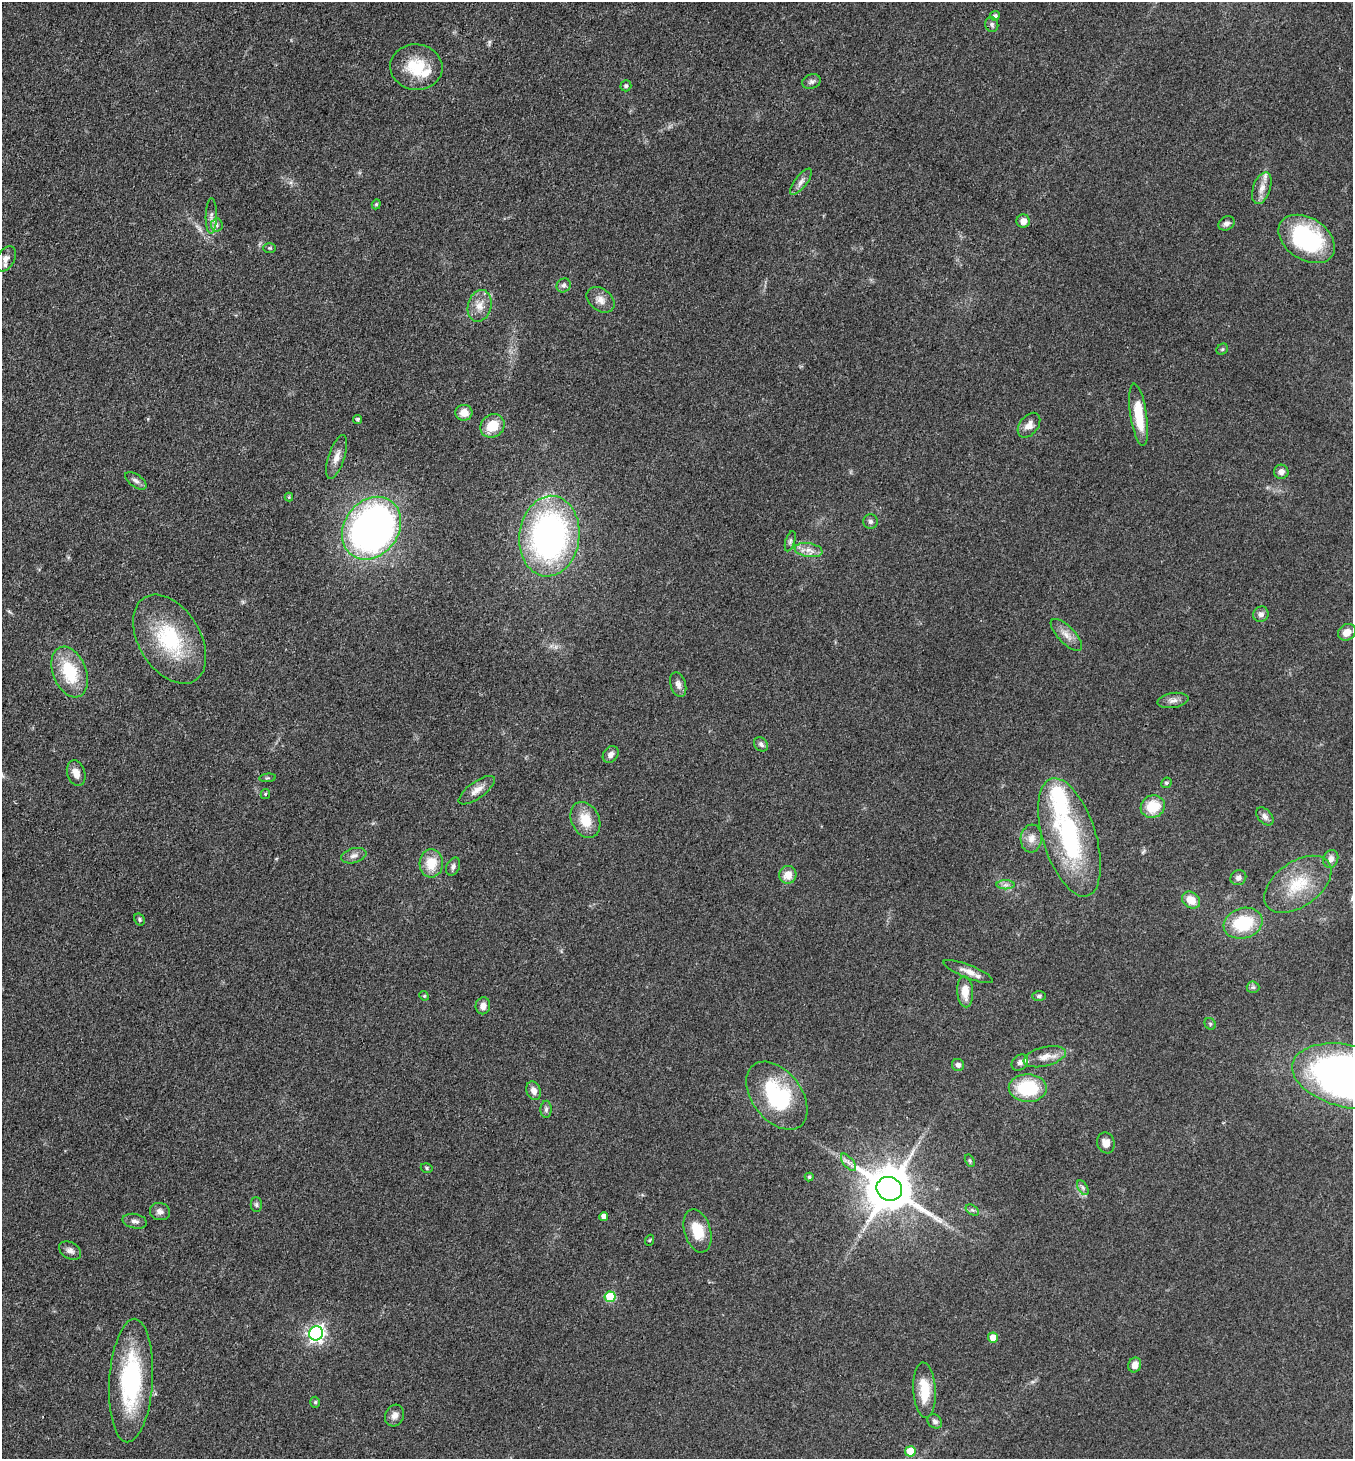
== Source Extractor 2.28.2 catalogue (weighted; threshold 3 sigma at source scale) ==
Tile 11 of 4 x 4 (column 3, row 3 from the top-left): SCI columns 2989-4339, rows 1460-2916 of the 5839 x 5832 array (HDU 1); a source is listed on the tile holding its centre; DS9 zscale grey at full resolution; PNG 1355 x 1461 px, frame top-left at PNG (2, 2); each listed source drawn as its Kron ellipse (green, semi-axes under 4 px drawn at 4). Shown black and unused: <1% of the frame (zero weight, under 3 of 4 exposures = <1% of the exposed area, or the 3 px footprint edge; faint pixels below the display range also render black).
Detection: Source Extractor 2.28.2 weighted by HDU 2 'WHT'; one run over the whole footprint, this tile lists its part. Background 0.0829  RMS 0.0057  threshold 0.0257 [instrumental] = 3 sigma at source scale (4.5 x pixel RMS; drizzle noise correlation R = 1.50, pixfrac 1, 0.05/0.05 arcsec/px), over >= 5 px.
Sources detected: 108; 1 too faint to see at this stretch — neither listed nor drawn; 4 inside a brighter listed object's ellipse — not listed separately; the other 103 listed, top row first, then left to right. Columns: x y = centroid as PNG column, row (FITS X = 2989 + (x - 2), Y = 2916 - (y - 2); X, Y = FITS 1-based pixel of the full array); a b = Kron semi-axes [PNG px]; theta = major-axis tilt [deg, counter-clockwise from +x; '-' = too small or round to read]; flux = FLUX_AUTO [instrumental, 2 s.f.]
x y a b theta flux
995 16 5 4 - 1.5
992 24 7 6 - 1.5
416 67 26 23 -6 21
811 82 9 7 18 1.9
626 86 5 5 - 0.98
801 182 16 6 52 2.9
1262 188 16 8 71 5.2
376 204 5 4 - 0.78
211 216 18 5 89 3
1023 221 6 6 - 3.9
1226 223 8 7 - 2.2
217 225 6 6 - 1.7
1307 239 31 21 -33 65
269 248 6 5 - 0.79
6 259 14 9 58 3.5
564 285 7 6 - 1.6
600 300 15 11 -36 4.8
480 306 16 11 75 6.7
1222 349 6 5 - 0.98
464 413 8 8 - 5.7
1139 415 31 8 -81 19
358 419 4 4 - 1.2
1029 425 14 9 52 4.6
492 426 13 11 41 14
337 457 23 8 72 5.4
1281 472 7 7 - 2.8
136 481 12 6 -35 2.3
289 497 4 4 - 0.52
871 521 7 7 - 1.6
371 528 33 27 54 300
549 536 40 30 83 180
790 541 10 4 73 1.6
809 550 14 7 -9 4.3
1261 614 8 7 - 2.4
1347 632 9 7 37 5.1
1066 635 21 8 -46 5.3
170 639 49 31 -59 47
70 672 26 16 -68 27
678 685 13 7 -73 3
1173 700 15 7 9 3.2
761 744 8 6 -46 1.8
611 755 9 7 49 3
76 773 13 9 -72 4.9
268 778 8 3 5 0.73
1166 783 5 5 - 1
477 790 21 8 36 5.2
265 794 5 4 - 0.76
1153 807 12 11 - 15
1265 816 10 6 -49 2.7
585 820 19 14 -64 12
1069 837 61 26 -73 80
1031 838 14 10 84 5
354 856 13 7 15 3
1331 859 9 7 70 3.3
431 863 14 12 87 12
453 866 9 6 64 1.9
788 875 9 8 - 6.6
1238 878 8 7 - 2.4
1298 884 38 22 35 26
1005 885 9 4 0 1.9
1191 900 10 7 -39 7.7
140 919 6 5 - 0.95
1243 923 20 15 17 28
968 972 27 6 -22 5.1
1253 987 6 6 - 1.2
965 992 15 8 -86 8
424 996 5 4 - 0.71
1039 996 7 5 -1 1.2
483 1006 8 7 - 3.8
1210 1024 6 5 - 0.92
1045 1057 22 9 14 6.6
1020 1063 9 7 42 2.2
958 1065 6 6 - 2.3
1349 1076 58 31 -13 350
1028 1088 19 13 -1 33
534 1091 9 7 -70 3.9
777 1096 38 24 -52 54
546 1109 8 5 88 1.6
1106 1143 10 8 -70 3.9
970 1161 6 4 -59 0.79
849 1162 10 5 -51 2.2
427 1168 6 4 -18 0.85
809 1177 4 4 - 0.76
1083 1188 8 4 -59 1.5
889 1189 13 11 -29 2800
256 1205 7 5 -89 1.4
972 1210 7 4 -33 1.2
160 1212 10 8 -15 2.8
604 1216 4 4 - 3.5
135 1221 12 7 -11 2.6
698 1231 22 13 -73 14
650 1240 5 3 - 0.57
70 1250 12 8 -30 2.7
610 1297 5 5 - 28
316 1333 7 7 - 190
993 1338 5 5 - 7
1135 1365 7 6 - 4.2
131 1381 62 21 86 69
924 1390 28 11 -86 16
315 1402 5 4 - 0.91
394 1415 11 9 65 3.4
935 1421 8 6 -40 1.8
910 1451 5 5 - 14
Isophote crosses this tile's border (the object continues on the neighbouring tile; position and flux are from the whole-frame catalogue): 1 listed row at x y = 1349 1076